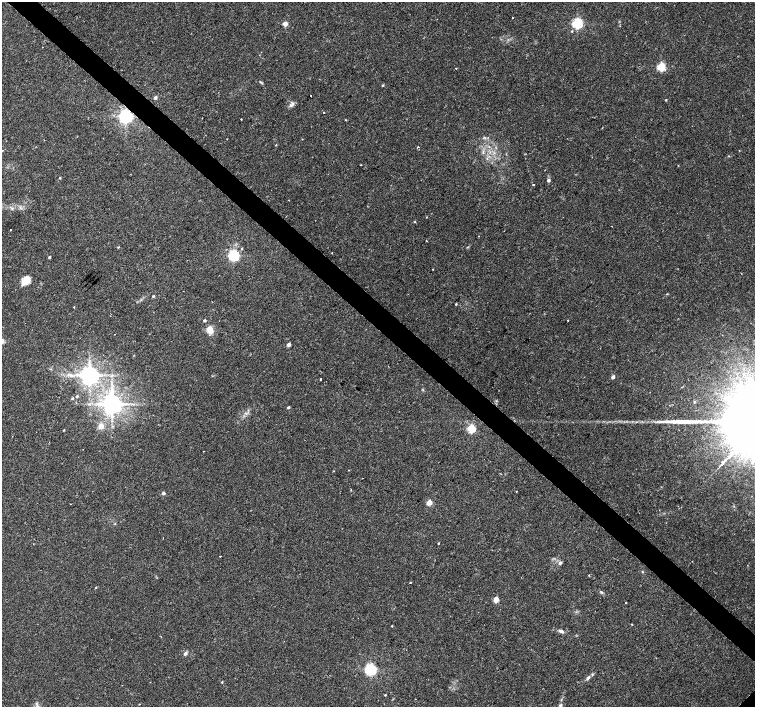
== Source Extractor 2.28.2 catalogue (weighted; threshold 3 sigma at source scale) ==
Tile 11 of 4 x 4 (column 3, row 3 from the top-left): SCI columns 3011-4516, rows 1573-2981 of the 6026 x 6026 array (HDU 1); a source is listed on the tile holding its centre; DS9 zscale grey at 2 x 2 block average (1 PNG px = mean of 2 x 2 image px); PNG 757 x 709 px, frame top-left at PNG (2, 2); no overlay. Shown black and unused: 4% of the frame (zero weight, under 2 of 3 exposures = <1% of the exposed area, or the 3 px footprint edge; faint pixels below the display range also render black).
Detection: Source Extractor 2.28.2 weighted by HDU 2 'WHT'; one run over the whole footprint, this tile lists its part. Background 0.0334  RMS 0.0036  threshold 0.0161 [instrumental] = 3 sigma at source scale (4.5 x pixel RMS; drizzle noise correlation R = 1.50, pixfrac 1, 0.0396/0.0396 arcsec/px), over >= 5 px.
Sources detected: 77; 1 long thin detection or spike segment (spike, bleed or trail) — not listed; the other 76 listed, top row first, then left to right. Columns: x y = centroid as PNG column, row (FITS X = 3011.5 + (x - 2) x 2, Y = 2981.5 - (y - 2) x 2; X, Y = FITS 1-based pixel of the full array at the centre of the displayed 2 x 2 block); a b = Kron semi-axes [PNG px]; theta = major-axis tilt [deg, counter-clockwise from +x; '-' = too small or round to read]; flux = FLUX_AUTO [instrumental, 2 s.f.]
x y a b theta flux
512 18 2 2 - 0.82
577 23 4 3 - 120
285 24 3 3 - 11
661 67 3 3 - 63
456 68 2 2 - 0.87
260 82 4 3 - 0.85
383 85 3 2 - 0.86
310 95 2 2 - 2.1
155 98 4 3 - 1.5
666 100 2 2 - 0.57
291 105 9 4 47 2.5
323 113 2 2 - 0.98
125 116 4 4 - 310
241 119 2 2 - 0.5
276 145 3 2 - 0.46
418 147 2 2 - 1.1
2 150 3 2 - 0.36
739 150 2 2 - 0.48
361 165 2 2 - 0.4
60 178 3 2 - 0.73
548 180 3 3 - 2.3
533 184 2 2 - 1.4
12 209 4 3 - 1.1
426 217 2 2 - 0.5
415 222 3 2 - 0.48
11 230 2 2 - 0.58
426 240 3 2 - 0.44
118 247 3 2 - 0.49
241 249 3 2 - 0.64
233 255 4 3 - 140
49 257 3 2 - 1.2
433 269 2 2 - 0.57
26 280 9 6 52 10
153 296 3 3 - 0.85
456 304 3 3 - 0.63
74 307 2 2 - 0.52
204 320 2 2 - 1.5
568 320 2 2 - 0.46
209 330 3 3 - 39
289 344 3 3 - 3.3
71 375 6 3 -24 2
89 375 4 4 - 670
112 376 4 2 - 0.66
613 377 3 3 - 3.1
320 379 2 2 - 6.8
741 384 4 3 - 2.2
77 396 3 2 - 0.9
72 398 3 3 - 0.89
694 402 3 3 - 0.61
112 404 5 5 - 800
288 407 3 2 - 1.1
101 426 3 3 - 16
471 428 3 3 - 61
64 430 3 2 - 0.54
348 470 2 2 - 0.68
333 471 3 2 - 0.36
351 490 2 2 - 0.61
516 491 2 2 - 0.43
163 493 4 3 - 1.6
429 503 3 3 - 21
70 504 2 2 - 0.29
115 523 3 2 - 0.47
438 543 3 2 - 0.58
220 556 2 2 - 2.4
560 563 5 4 - 1.7
410 582 2 2 - 0.47
496 599 3 3 - 18
626 603 2 2 - 1.2
392 626 3 2 - 0.48
561 631 7 4 -27 2.3
185 653 5 3 - 1.9
370 669 4 4 - 170
588 678 7 4 44 2.2
222 682 3 2 - 0.61
385 695 2 2 - 0.62
560 705 4 3 - 1.4
Overlapping masked pixels (flux is a lower limit): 1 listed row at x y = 125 116
Isophote crosses this tile's border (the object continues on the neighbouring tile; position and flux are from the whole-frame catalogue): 1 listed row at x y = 560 705
Diffuse or blended objects may show on this block-average render without a row.